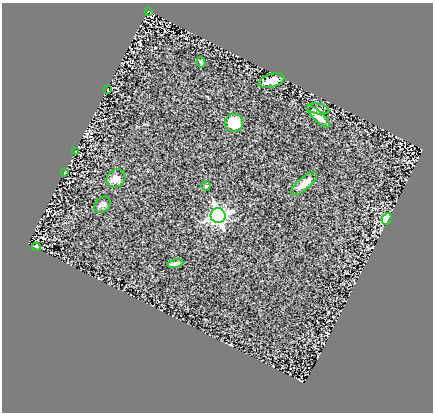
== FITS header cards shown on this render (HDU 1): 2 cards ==
NAXIS1  =                  431
NAXIS2  =                  410

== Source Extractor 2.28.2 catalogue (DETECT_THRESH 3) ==
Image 431 x 410 px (HDU 1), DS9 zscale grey, 1 PNG px = 1 image px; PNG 435 x 414 px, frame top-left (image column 1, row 410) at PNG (2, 3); each listed source drawn as its Kron ellipse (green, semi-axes under 4 px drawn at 4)
Background 0.733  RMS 0.1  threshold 0.313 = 3 sigma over >= 5 px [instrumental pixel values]
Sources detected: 17; all 17 listed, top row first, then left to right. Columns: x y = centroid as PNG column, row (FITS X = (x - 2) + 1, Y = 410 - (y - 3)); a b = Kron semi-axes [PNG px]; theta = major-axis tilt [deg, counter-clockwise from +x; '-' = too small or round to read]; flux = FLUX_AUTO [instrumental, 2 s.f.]
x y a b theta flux
148 11 3 2 - 4.4
201 62 5 4 - 10
271 81 13 6 16 62
108 90 3 2 - 5.1
318 109 11 5 -10 16
318 116 15 5 -43 50
234 123 9 9 - 140
75 152 3 2 - 5.5
65 172 3 2 - 4.1
116 178 10 8 40 44
304 184 16 6 40 70
206 186 4 4 - 8.9
102 205 9 7 44 18
218 216 7 7 - 2600
386 219 6 4 62 230
36 247 4 2 - 10
175 264 8 4 12 23